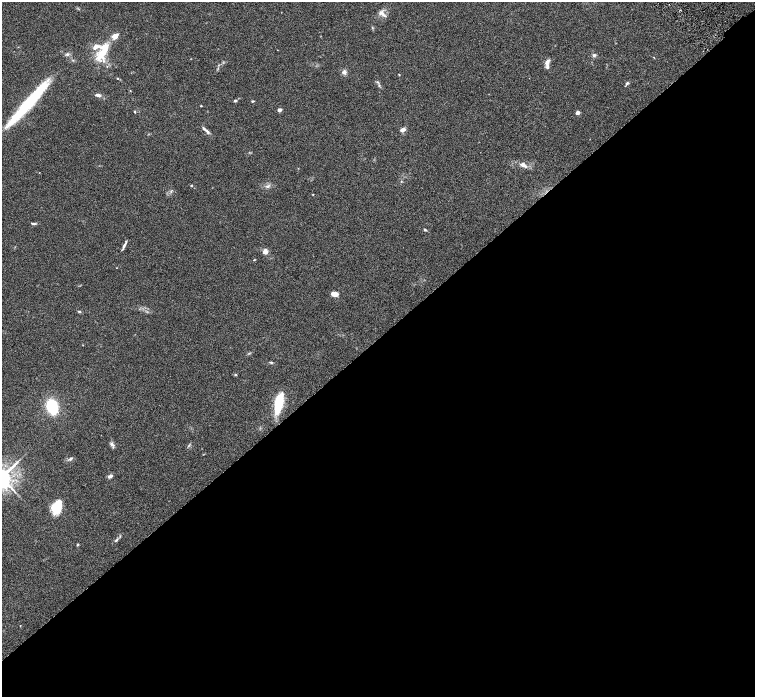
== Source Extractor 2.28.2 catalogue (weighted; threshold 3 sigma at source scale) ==
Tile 15 of 4 x 4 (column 3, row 4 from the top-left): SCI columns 3016-4520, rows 305-1694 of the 6028 x 6026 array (HDU 1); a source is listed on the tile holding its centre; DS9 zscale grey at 2 x 2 block average (1 PNG px = mean of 2 x 2 image px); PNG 757 x 699 px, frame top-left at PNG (2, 2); no overlay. Shown black and unused: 52% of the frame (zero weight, under 3 of 6 exposures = <1% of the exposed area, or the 3 px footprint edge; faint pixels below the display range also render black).
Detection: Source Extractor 2.28.2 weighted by HDU 2 'WHT'; one run over the whole footprint, this tile lists its part. Background 0.0444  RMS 0.0034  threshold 0.0139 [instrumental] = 3 sigma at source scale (4.09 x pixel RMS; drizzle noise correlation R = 1.36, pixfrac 0.8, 0.05/0.05 arcsec/px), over >= 5 px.
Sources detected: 58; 1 inside a brighter object's white glare — not listed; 8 inside a brighter listed object's ellipse — not listed separately; the other 49 listed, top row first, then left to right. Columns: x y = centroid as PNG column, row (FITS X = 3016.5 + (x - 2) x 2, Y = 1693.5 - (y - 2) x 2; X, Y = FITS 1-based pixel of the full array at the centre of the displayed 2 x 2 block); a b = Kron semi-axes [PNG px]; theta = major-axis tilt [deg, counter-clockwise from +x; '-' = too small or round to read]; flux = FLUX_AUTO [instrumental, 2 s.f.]
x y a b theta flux
382 13 12 6 -33 3.7
372 28 4 3 - 0.67
115 36 7 5 43 5
703 51 2 2 - 0.33
67 54 5 4 - 1.3
101 54 15 9 55 15
594 55 5 4 - 1.5
654 57 3 2 - 0.3
547 62 8 4 64 3.3
344 72 5 5 - 2.5
399 75 3 2 - 0.39
117 78 3 2 - 0.51
377 82 4 3 - 0.87
627 83 5 4 - 1.2
130 91 3 2 - 0.34
98 95 7 4 -17 2.4
235 101 3 2 - 1.6
252 101 3 2 - 0.76
28 104 34 12 39 31
201 106 2 2 - 0.45
279 110 2 2 - 6.4
135 112 3 2 - 0.67
577 113 2 2 - 8.2
403 129 6 4 25 2.6
206 130 11 3 -42 2.3
523 164 7 5 -27 3.2
401 181 3 3 - 0.53
191 186 3 3 - 0.58
268 186 6 3 41 1.3
313 194 2 2 - 0.43
33 223 6 3 -8 1.3
425 229 4 3 - 0.86
124 245 11 2 65 2.1
265 251 7 5 86 3.5
254 260 3 2 - 0.42
334 294 6 4 -11 6
79 312 4 3 - 0.87
271 362 5 3 - 0.83
235 375 3 3 - 0.81
279 403 19 7 78 26
52 407 12 8 -71 35
112 444 8 4 -48 1.9
189 445 5 2 - 0.77
70 459 7 3 38 1.3
110 476 5 4 - 2.4
57 508 12 9 72 17
116 540 6 3 48 1.3
78 544 3 2 - 0.88
20 626 2 2 - 0.29